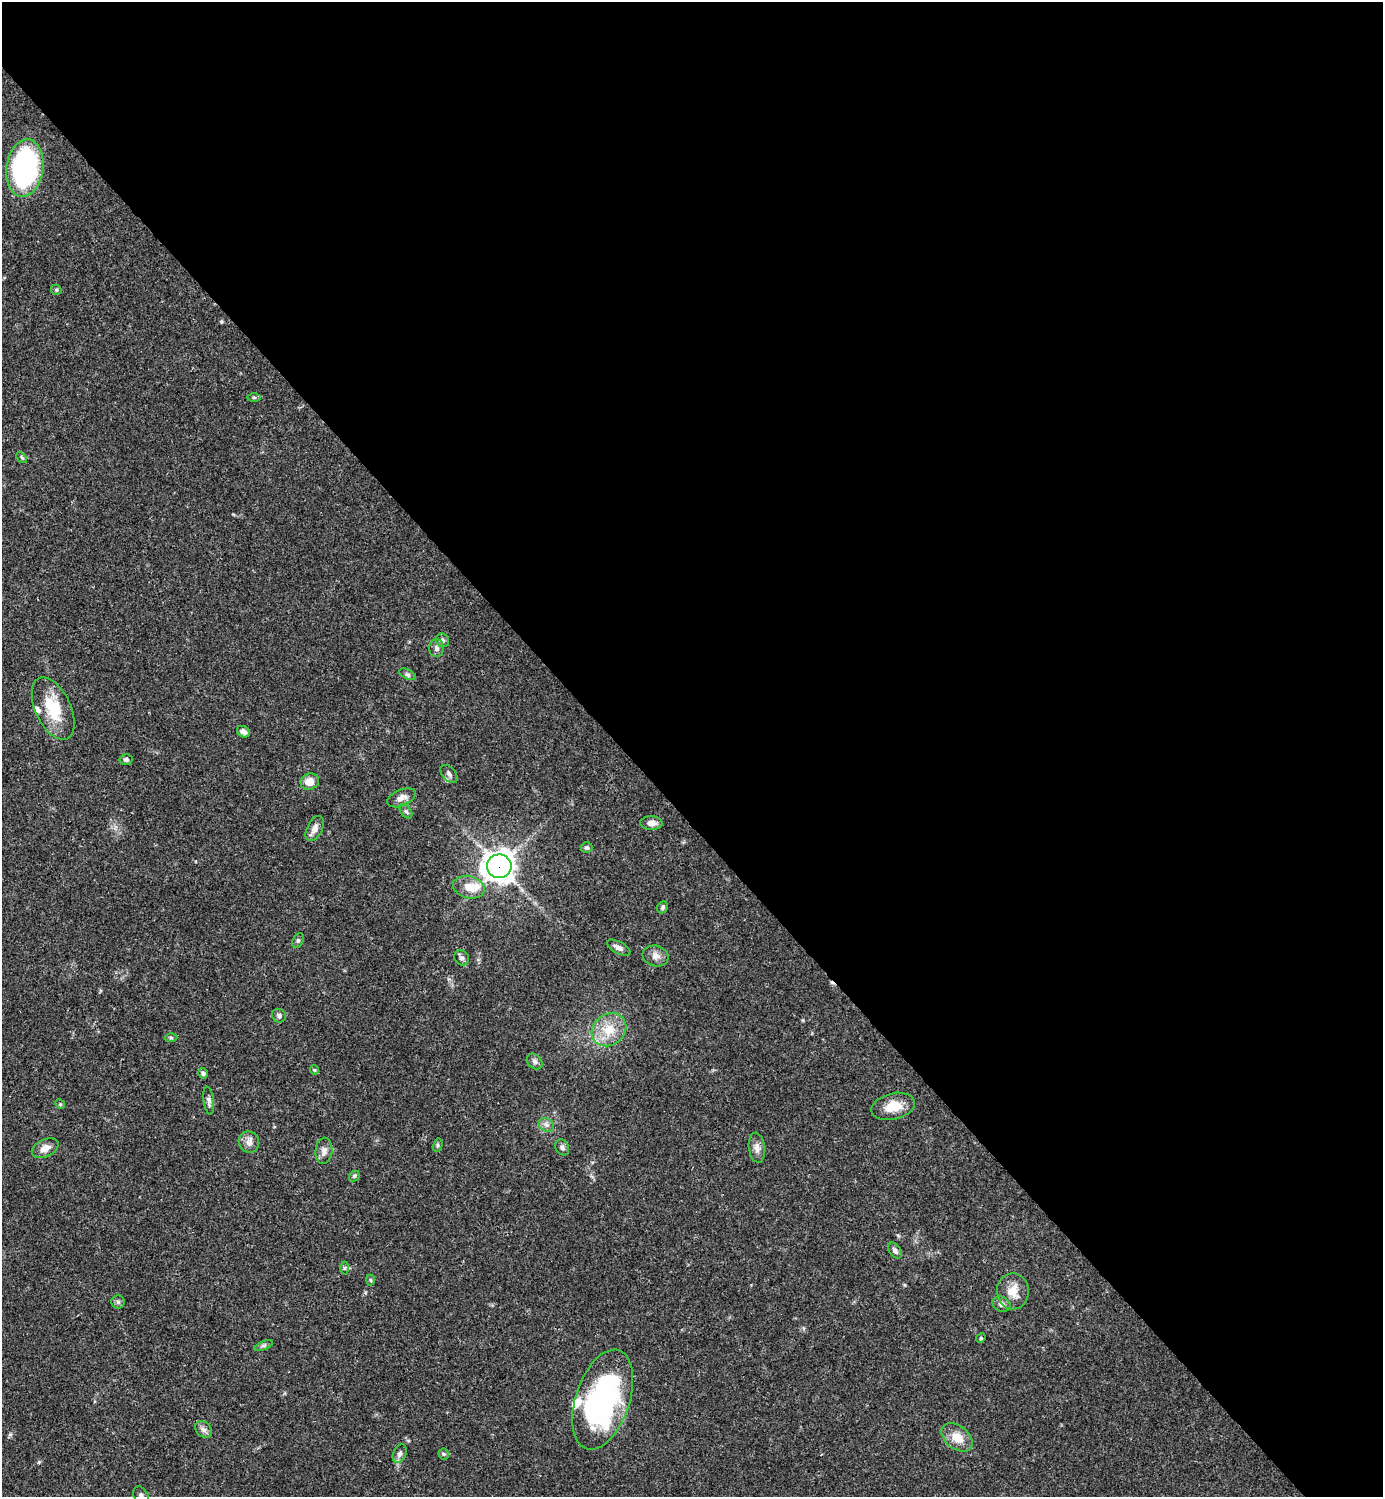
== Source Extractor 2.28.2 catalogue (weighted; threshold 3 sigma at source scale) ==
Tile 8 of 4 x 4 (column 4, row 2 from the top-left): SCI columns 4443-5823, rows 2989-4483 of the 5981 x 5982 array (HDU 1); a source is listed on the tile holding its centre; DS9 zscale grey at full resolution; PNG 1385 x 1499 px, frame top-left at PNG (2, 2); each listed source drawn as its Kron ellipse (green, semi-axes under 4 px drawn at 4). Shown black and unused: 55% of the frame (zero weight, under 3 of 4 exposures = <1% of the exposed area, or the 3 px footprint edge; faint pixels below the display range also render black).
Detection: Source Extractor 2.28.2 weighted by HDU 2 'WHT'; one run over the whole footprint, this tile lists its part. Background 0.0392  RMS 0.0027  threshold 0.012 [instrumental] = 3 sigma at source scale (4.5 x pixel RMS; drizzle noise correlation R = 1.50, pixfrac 1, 0.05/0.05 arcsec/px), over >= 5 px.
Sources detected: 58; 3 inside a brighter listed object's ellipse — not listed separately; the other 55 listed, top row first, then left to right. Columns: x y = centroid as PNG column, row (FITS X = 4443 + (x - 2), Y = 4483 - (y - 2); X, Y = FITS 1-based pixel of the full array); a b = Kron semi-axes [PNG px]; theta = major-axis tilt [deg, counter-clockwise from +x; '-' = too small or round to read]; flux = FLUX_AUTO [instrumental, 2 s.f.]
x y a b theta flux
25 168 29 18 82 55
56 290 5 4 - 0.38
254 397 6 4 0 0.46
22 457 6 4 -45 0.34
442 640 7 6 - 0.71
436 648 9 7 -89 1
407 674 9 5 -26 0.59
53 709 33 17 -65 10
243 732 7 5 -32 0.97
126 760 6 5 - 0.63
449 774 11 6 -47 1
310 782 9 8 - 2.9
402 798 15 8 24 1.9
406 811 8 5 -53 0.56
651 823 11 6 -1 1.8
315 829 13 7 63 1.6
587 848 6 5 - 0.48
499 866 12 12 - 270
469 887 16 11 -13 4.1
662 907 6 5 - 0.58
298 940 8 5 63 0.54
619 948 13 6 -29 1.3
656 956 13 10 -16 1.8
462 958 8 7 - 0.89
279 1016 7 6 - 0.83
609 1030 18 15 38 5.8
171 1038 6 4 -1 0.39
535 1062 9 6 -46 0.86
314 1070 4 4 - 0.26
203 1073 5 4 - 0.56
209 1101 14 5 -83 0.87
60 1104 5 4 - 0.32
893 1106 22 13 15 5
547 1125 8 6 -35 0.96
249 1142 11 10 - 1.6
438 1145 7 4 75 0.46
562 1147 8 6 -61 0.71
45 1148 14 8 27 2.2
757 1148 15 8 -83 1.6
324 1151 13 8 86 1.6
354 1176 6 4 46 0.4
895 1251 9 5 -55 0.88
344 1268 6 4 89 0.36
370 1280 5 3 - 0.31
1013 1291 18 16 -89 3.9
118 1302 6 6 - 0.59
1002 1304 9 7 -24 1.1
981 1338 5 4 - 0.31
264 1346 10 3 21 0.51
603 1400 52 27 71 58
204 1430 9 7 -46 1.1
957 1437 17 11 -39 4.4
400 1454 10 6 65 0.92
444 1454 5 5 - 0.38
141 1496 10 7 -60 1.1
Overlapping masked pixels (flux is a lower limit): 1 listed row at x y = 499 866
Isophote crosses this tile's border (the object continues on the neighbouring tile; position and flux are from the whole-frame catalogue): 1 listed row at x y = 141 1496